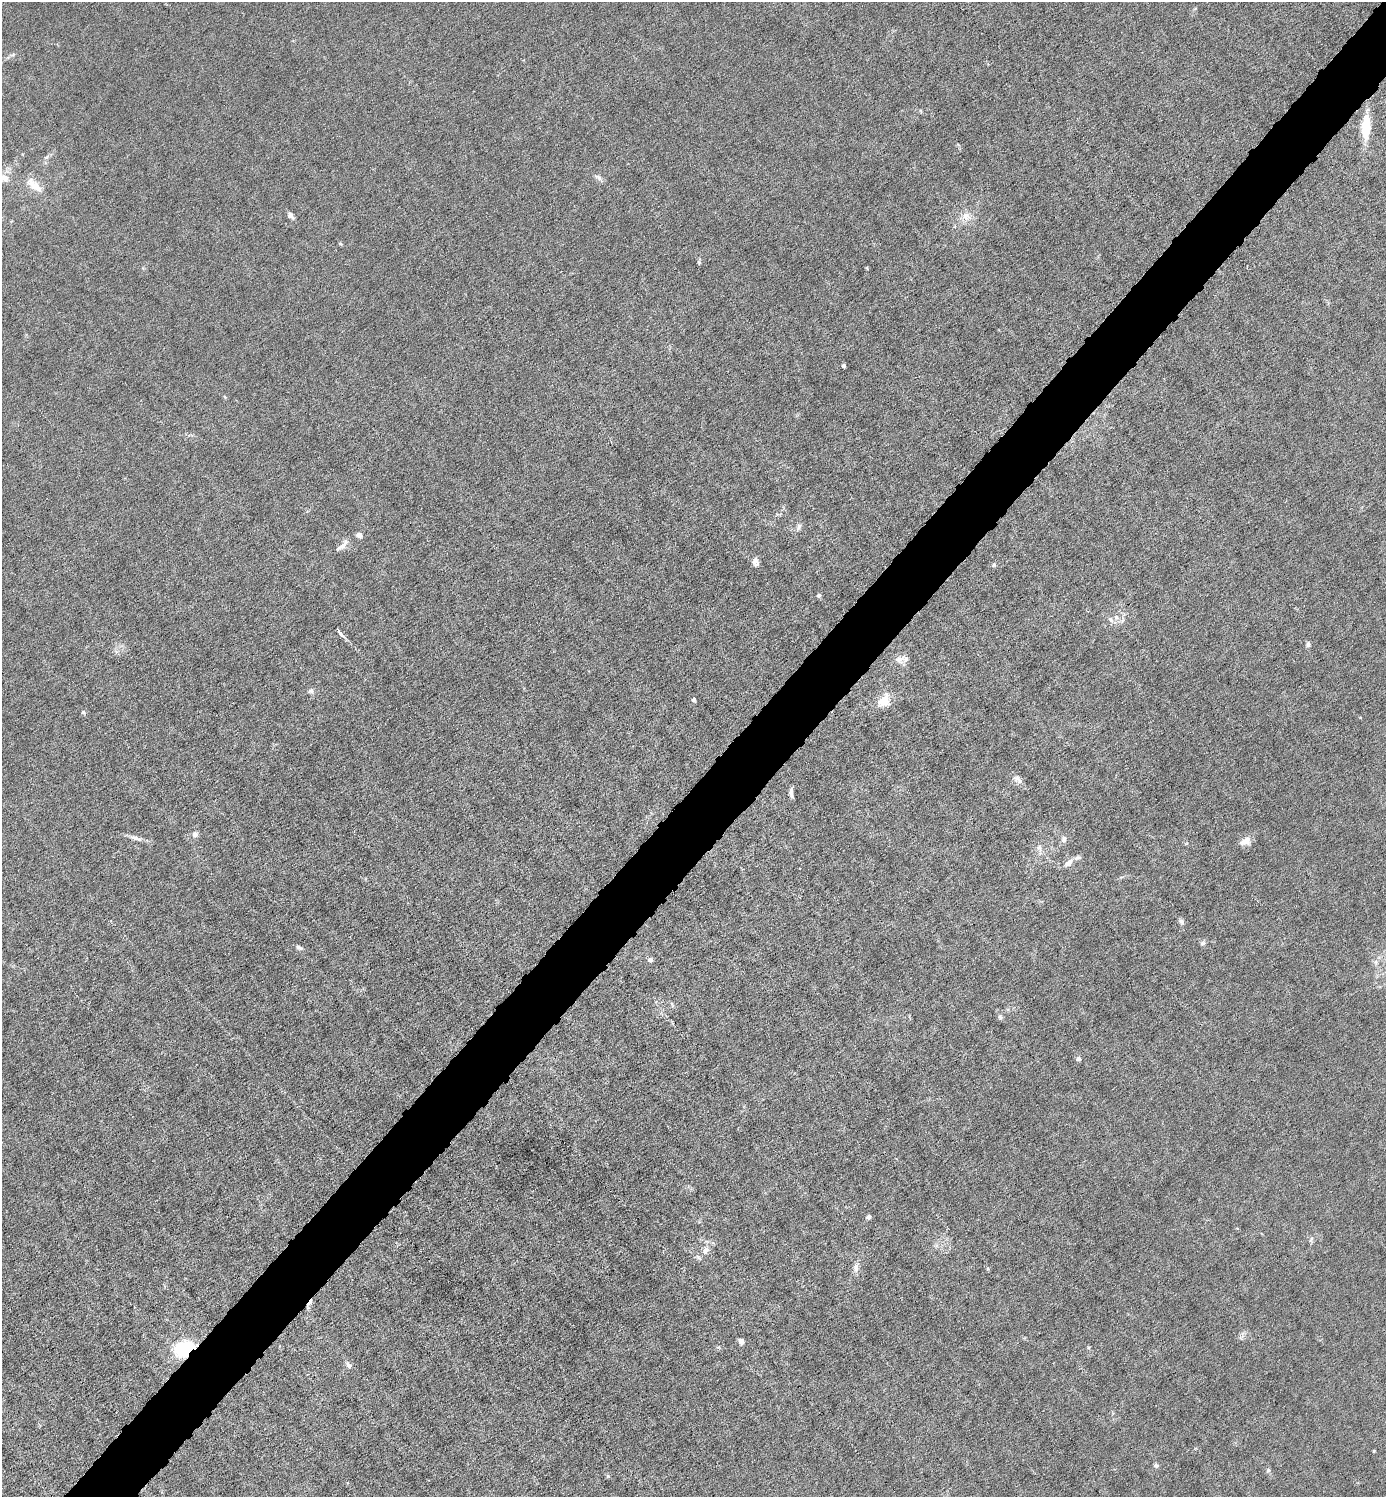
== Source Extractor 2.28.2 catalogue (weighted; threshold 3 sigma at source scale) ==
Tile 7 of 4 x 4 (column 3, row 2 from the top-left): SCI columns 2919-4302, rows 2991-4485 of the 5980 x 5980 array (HDU 1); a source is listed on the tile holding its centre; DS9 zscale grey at full resolution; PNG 1388 x 1499 px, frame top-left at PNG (2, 2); no overlay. Shown black and unused: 5% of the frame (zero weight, under 6 of 12 exposures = <1% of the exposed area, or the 3 px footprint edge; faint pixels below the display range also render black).
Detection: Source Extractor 2.28.2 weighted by HDU 2 'WHT'; one run over the whole footprint, this tile lists its part. Background 0.0145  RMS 0.0031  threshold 0.0127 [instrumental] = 3 sigma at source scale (4.09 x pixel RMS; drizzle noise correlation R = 1.36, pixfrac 0.8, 0.05/0.05 arcsec/px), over >= 5 px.
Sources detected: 53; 1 cosmic-ray / hot-pixel residue — not listed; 3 inside a brighter listed object's ellipse — not listed separately; the other 49 listed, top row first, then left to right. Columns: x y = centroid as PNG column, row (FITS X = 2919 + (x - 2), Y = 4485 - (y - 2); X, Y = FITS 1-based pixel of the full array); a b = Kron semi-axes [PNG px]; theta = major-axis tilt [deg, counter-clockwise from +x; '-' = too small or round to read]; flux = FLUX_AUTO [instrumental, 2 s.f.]
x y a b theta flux
13 54 6 4 21 0.46
1366 127 22 9 87 9.1
598 177 11 6 -32 0.99
4 178 14 9 -23 2.1
34 185 28 11 -40 4.3
290 215 8 6 -48 1.1
966 216 12 9 17 2.4
699 262 6 4 -71 0.4
867 268 5 3 - 0.23
843 366 3 3 - 0.67
799 527 11 4 67 0.81
359 535 6 5 - 1.2
343 545 22 6 44 1.8
755 562 11 7 -79 1.3
994 565 6 5 - 0.44
819 595 6 5 - 0.54
1116 617 7 7 - 1.3
339 632 8 3 -57 3.6
1308 644 6 6 - 0.73
899 659 15 12 8 2
311 691 8 6 0 0.73
694 699 4 4 - 0.72
884 701 20 14 58 4
83 712 6 5 - 0.51
1016 779 10 8 -6 1.3
791 793 13 4 -90 0.98
195 834 7 7 - 1
136 838 20 6 -16 1.6
1064 839 10 7 74 1
1246 841 13 9 21 2.3
1039 848 10 6 -78 1.1
1068 863 15 7 44 1.6
1181 921 9 6 -40 0.75
1203 943 7 5 29 0.64
299 948 11 5 -24 0.76
650 960 7 5 -5 0.67
1376 962 7 4 89 0.64
1000 1017 7 6 - 0.58
1078 1059 6 5 - 0.65
869 1217 5 5 - 0.72
1311 1239 7 4 71 0.52
706 1250 11 8 47 2
856 1268 14 7 88 1.5
741 1341 7 5 -62 1
184 1349 17 12 23 19
349 1365 10 6 -59 0.95
1374 1451 4 3 - 0.24
1156 1466 7 5 -35 0.53
1268 1470 6 5 - 0.61
Overlapping masked pixels (flux is a lower limit): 1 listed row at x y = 184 1349
Isophote crosses this tile's border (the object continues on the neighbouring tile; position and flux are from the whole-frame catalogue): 1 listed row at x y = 4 178
Unlisted compact peaks at least as high as the median listed source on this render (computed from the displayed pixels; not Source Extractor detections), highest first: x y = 608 1476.